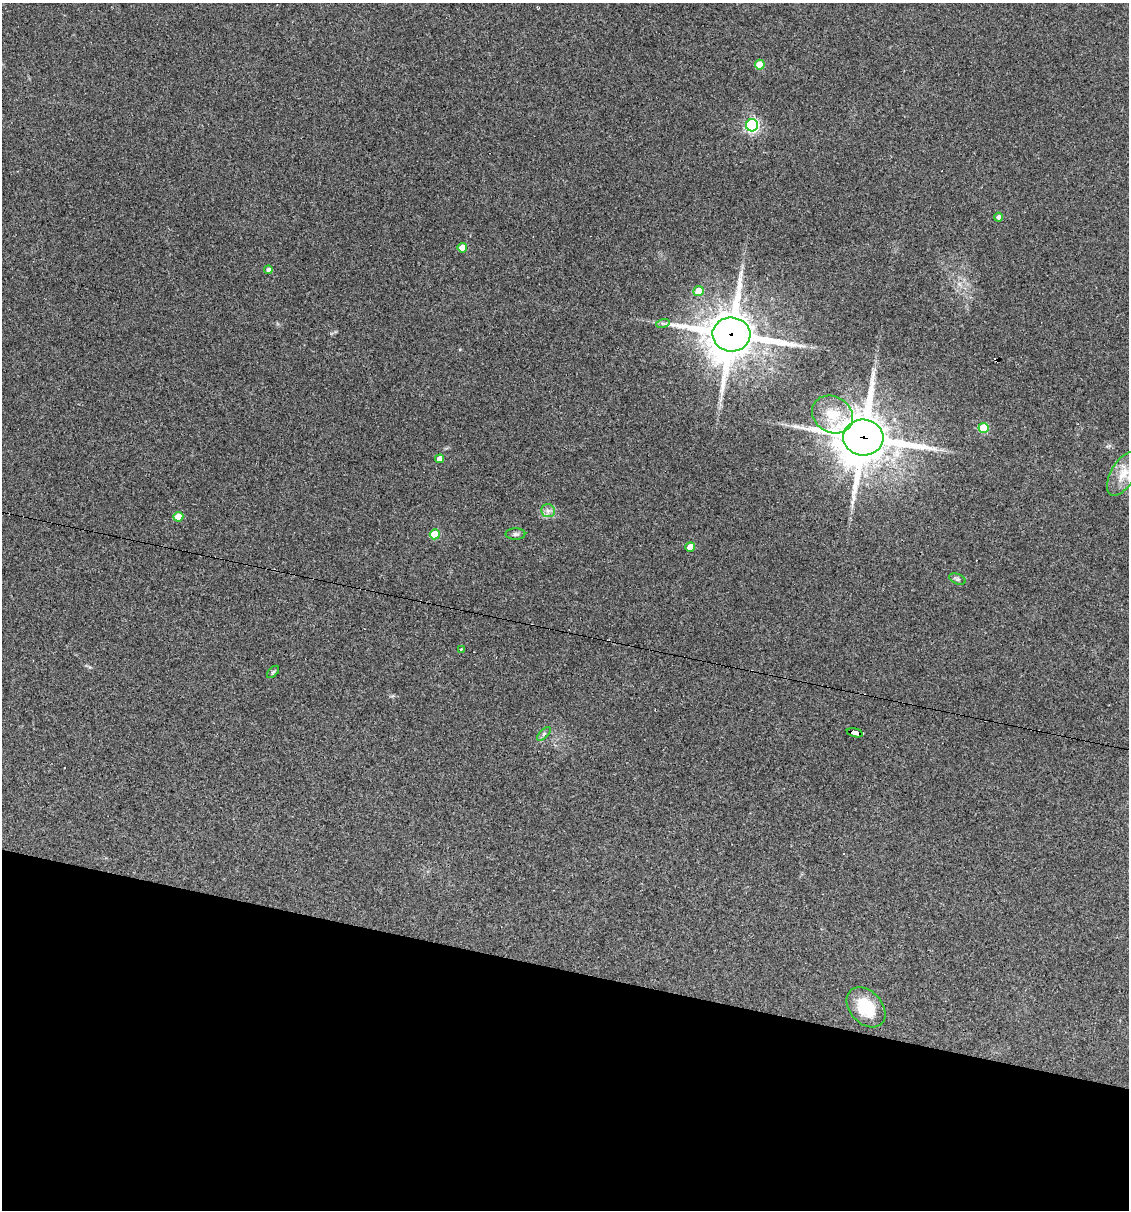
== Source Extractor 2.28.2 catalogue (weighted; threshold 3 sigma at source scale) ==
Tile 15 of 4 x 4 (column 3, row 4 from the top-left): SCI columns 2487-3613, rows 1-1208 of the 4853 x 4831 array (HDU 1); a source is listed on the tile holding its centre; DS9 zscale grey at full resolution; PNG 1131 x 1212 px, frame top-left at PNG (2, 3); each listed source drawn as its Kron ellipse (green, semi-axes under 4 px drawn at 4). Shown black and unused: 20% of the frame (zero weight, under 3 of 4 exposures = <1% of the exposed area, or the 3 px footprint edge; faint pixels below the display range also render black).
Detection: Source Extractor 2.28.2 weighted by HDU 2 'WHT'; one run over the whole footprint, this tile lists its part. Background 0.149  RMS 0.0066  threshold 0.0296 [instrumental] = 3 sigma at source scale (4.5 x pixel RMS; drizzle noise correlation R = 1.50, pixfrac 1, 0.05/0.05 arcsec/px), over >= 5 px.
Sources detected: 26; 2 cosmic-ray / hot-pixel residue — neither listed nor drawn; the other 24 listed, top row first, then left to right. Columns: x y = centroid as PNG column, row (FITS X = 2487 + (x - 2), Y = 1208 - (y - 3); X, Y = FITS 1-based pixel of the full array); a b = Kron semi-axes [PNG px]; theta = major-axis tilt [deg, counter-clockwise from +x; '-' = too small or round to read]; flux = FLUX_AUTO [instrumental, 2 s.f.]
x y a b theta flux
760 65 5 5 - 16
752 125 6 6 - 130
998 217 4 4 - 1.8
462 248 5 5 - 11
268 270 4 4 - 2.3
698 291 5 5 - 10
663 323 7 4 17 1.2
731 334 19 17 -5 2800
832 414 21 18 -32 15
983 428 5 5 - 28
863 437 20 18 -6 2900
440 459 4 4 - 5.4
1123 474 24 12 59 11
548 511 7 6 - 2.4
178 517 5 5 - 9.5
435 534 5 5 - 22
515 534 10 5 0 1.8
690 547 5 4 - 6.5
957 579 9 5 -22 1.5
461 649 3 3 - 1.1
273 672 7 4 46 1.1
855 733 8 4 -14 63
544 734 9 3 45 1.2
866 1007 23 16 -47 25
Overlapping masked pixels (flux is a lower limit): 3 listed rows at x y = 731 334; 863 437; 855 733